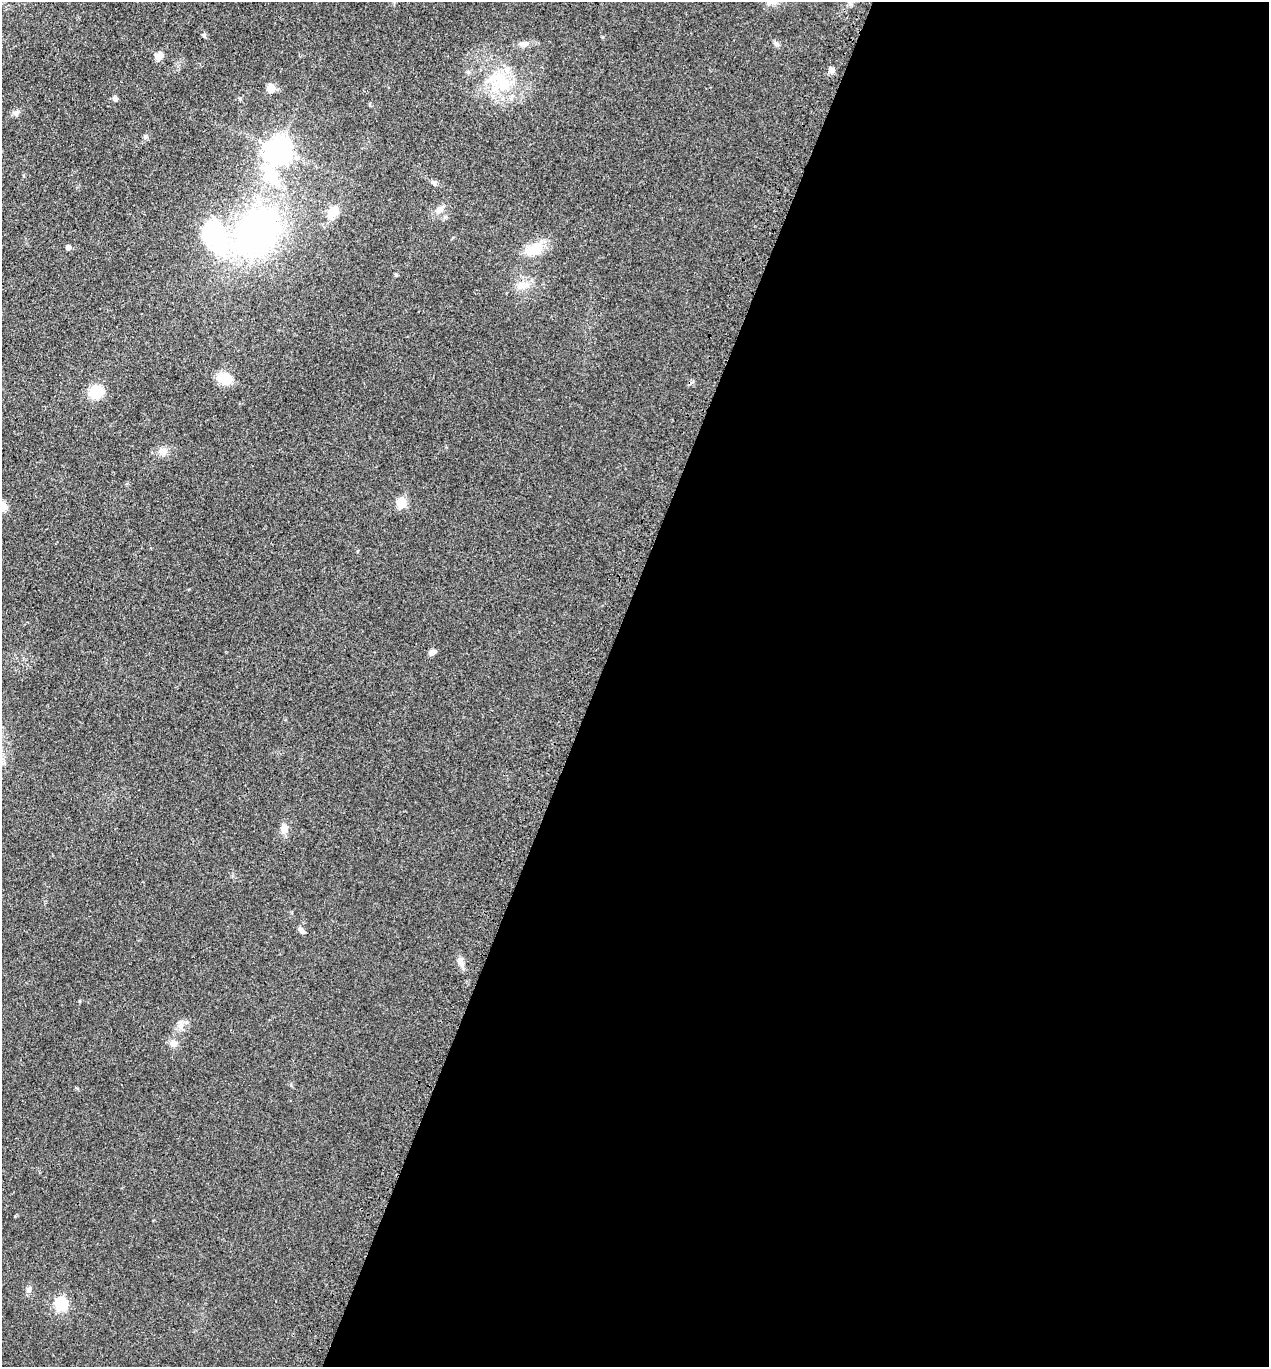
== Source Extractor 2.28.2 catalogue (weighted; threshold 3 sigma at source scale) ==
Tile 12 of 4 x 4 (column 4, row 3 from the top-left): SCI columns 4192-5458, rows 1503-2867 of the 5716 x 5734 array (HDU 1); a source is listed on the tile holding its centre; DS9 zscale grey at full resolution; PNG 1271 x 1369 px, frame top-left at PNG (2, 2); no overlay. Shown black and unused: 53% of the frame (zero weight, under 3 of 4 exposures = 9% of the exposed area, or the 3 px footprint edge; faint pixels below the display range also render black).
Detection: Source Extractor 2.28.2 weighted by HDU 2 'WHT'; one run over the whole footprint, this tile lists its part. Background 0.129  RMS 0.0074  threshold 0.0334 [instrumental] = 3 sigma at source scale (4.5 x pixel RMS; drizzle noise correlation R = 1.50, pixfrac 1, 0.05/0.05 arcsec/px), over >= 5 px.
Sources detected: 34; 1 cosmic-ray / hot-pixel residue — not listed; the other 33 listed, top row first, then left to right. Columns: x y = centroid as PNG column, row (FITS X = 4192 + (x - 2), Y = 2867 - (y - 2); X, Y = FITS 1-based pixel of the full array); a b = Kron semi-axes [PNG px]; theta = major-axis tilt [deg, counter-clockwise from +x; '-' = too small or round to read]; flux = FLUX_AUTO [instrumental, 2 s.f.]
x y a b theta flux
204 35 8 4 79 1
524 44 16 6 1 3.9
776 44 8 6 -71 1.9
159 56 11 8 30 4
831 70 7 6 - 3.2
501 82 35 20 -44 37
271 88 8 7 - 9
115 99 6 5 - 2
16 113 9 7 15 2.3
145 137 6 5 - 1.2
279 150 8 8 - 710
270 174 47 17 -69 47
434 183 7 5 -15 1.7
439 210 11 8 36 4.2
333 212 15 12 35 9.2
257 233 44 33 50 230
215 236 56 37 -55 71
68 247 5 5 - 3.1
534 249 27 14 22 16
523 285 19 9 7 7.4
224 378 15 10 -16 15
96 392 12 11 - 21
162 451 11 8 -33 4.2
401 503 6 5 - 37
2 506 9 9 - 9.7
432 652 8 5 30 3.3
284 828 12 10 72 4.8
302 930 10 5 -46 2.7
461 964 11 6 -67 3.5
181 1026 11 8 77 4.3
173 1043 10 9 - 3.9
29 1289 9 6 56 2.6
60 1304 6 6 - 86
Isophote crosses this tile's border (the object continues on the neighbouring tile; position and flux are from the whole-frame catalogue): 1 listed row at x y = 2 506
Unlisted compact peaks at least as high as the median listed source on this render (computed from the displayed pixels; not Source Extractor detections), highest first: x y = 396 275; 79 1001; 15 1216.